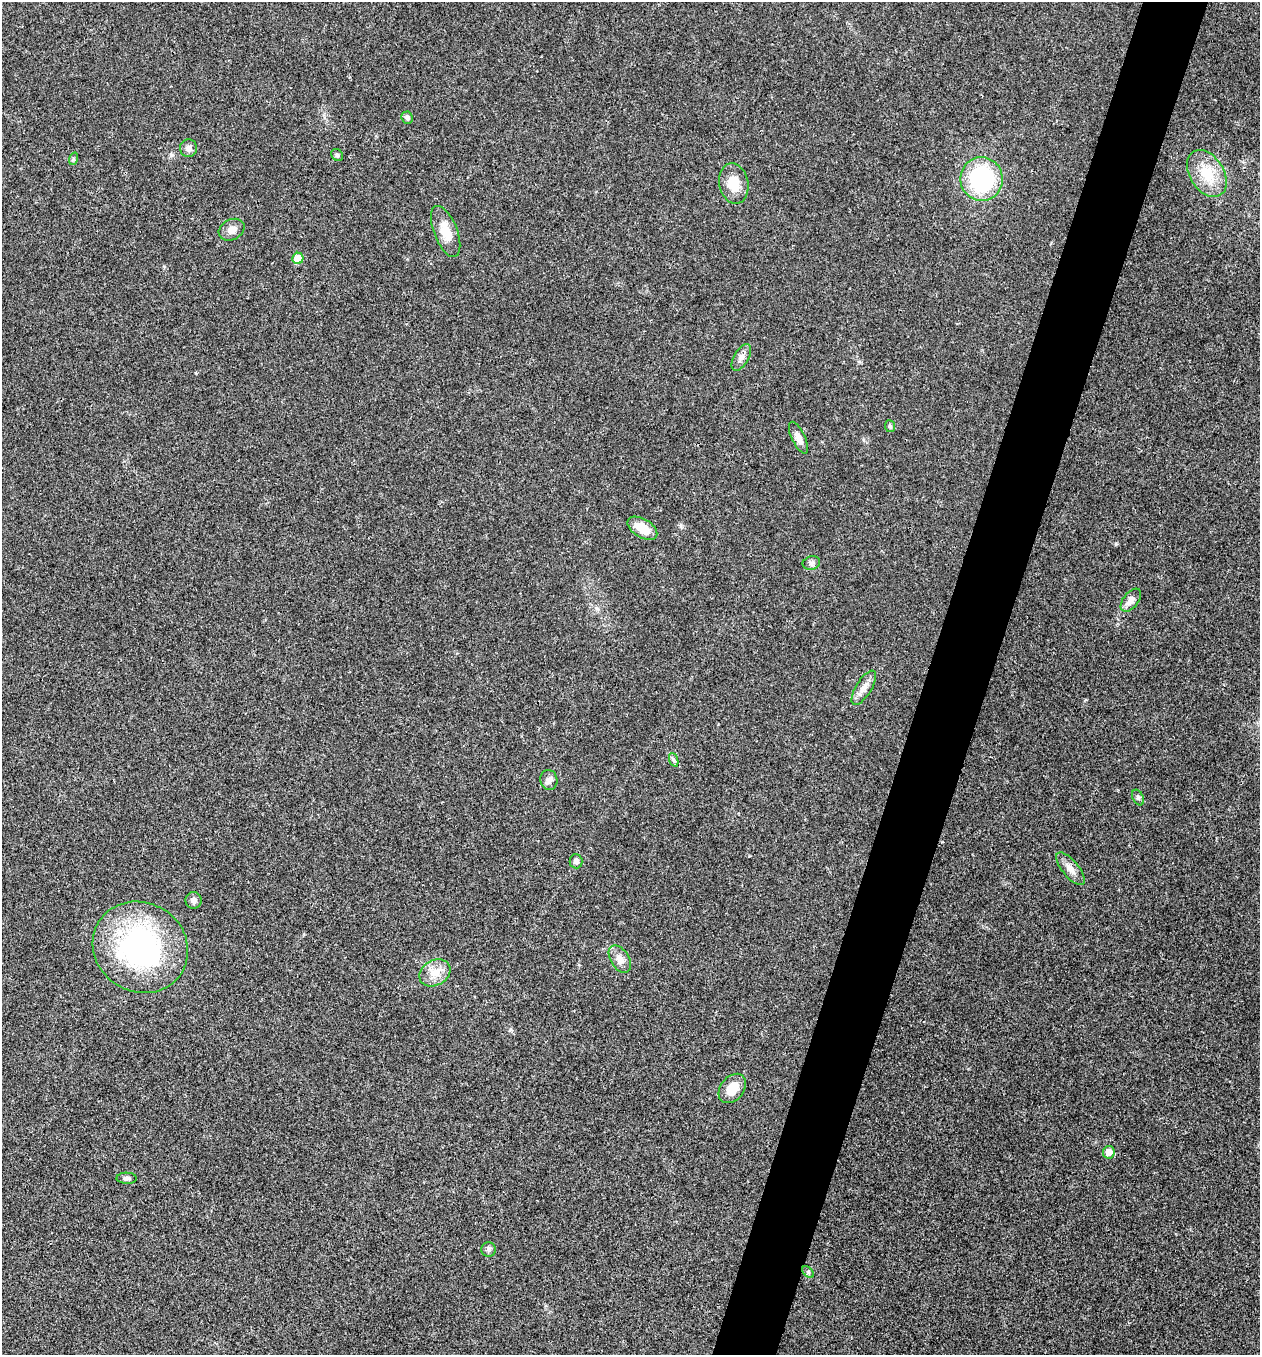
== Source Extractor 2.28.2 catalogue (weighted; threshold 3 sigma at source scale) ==
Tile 10 of 4 x 4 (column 2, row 3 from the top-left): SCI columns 1525-2782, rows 1355-2707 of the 5432 x 5418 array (HDU 1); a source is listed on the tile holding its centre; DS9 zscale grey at full resolution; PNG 1262 x 1357 px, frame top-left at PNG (2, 2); each listed source drawn as its Kron ellipse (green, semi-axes under 4 px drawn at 4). Shown black and unused: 5% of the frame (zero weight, under 3 of 4 exposures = <1% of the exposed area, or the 3 px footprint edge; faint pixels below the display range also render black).
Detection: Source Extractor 2.28.2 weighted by HDU 2 'WHT'; one run over the whole footprint, this tile lists its part. Background 0.0221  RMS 0.0041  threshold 0.0183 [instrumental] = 3 sigma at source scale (4.5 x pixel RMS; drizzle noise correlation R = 1.50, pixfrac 1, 0.05/0.05 arcsec/px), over >= 5 px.
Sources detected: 31; all 31 listed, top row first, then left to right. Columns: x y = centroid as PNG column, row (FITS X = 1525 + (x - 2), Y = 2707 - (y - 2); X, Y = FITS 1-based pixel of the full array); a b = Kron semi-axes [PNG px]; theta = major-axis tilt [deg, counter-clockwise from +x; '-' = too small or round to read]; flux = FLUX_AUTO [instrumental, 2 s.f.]
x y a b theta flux
407 118 6 5 - 1.4
189 148 9 8 - 2
337 155 6 5 - 0.65
73 159 6 4 72 0.55
1207 173 25 17 -58 11
982 179 22 21 - 45
734 183 20 14 -78 8
232 230 14 10 27 2.7
446 231 27 11 -69 7.2
298 258 6 5 - 6.8
741 357 14 7 60 2.3
890 426 6 5 - 0.75
798 438 17 6 -65 3
642 528 16 9 -31 6.9
811 563 9 6 14 1.1
1131 600 13 7 51 2.8
864 688 19 7 59 3.2
674 760 7 4 -70 0.79
549 780 10 8 -79 1.7
1138 797 8 5 -64 0.86
576 861 7 6 - 1.5
1070 869 20 8 -51 3.2
194 900 8 8 - 1.7
140 947 49 44 -32 86
620 959 15 9 -58 3.4
435 973 16 12 30 5.5
732 1088 16 11 52 6.4
1109 1152 6 6 - 3.5
127 1178 10 5 0 1.2
489 1249 7 7 - 1.1
808 1272 7 4 -46 0.64
Unlisted compact peaks at least as high as the median listed source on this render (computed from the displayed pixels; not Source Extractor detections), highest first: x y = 1116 544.